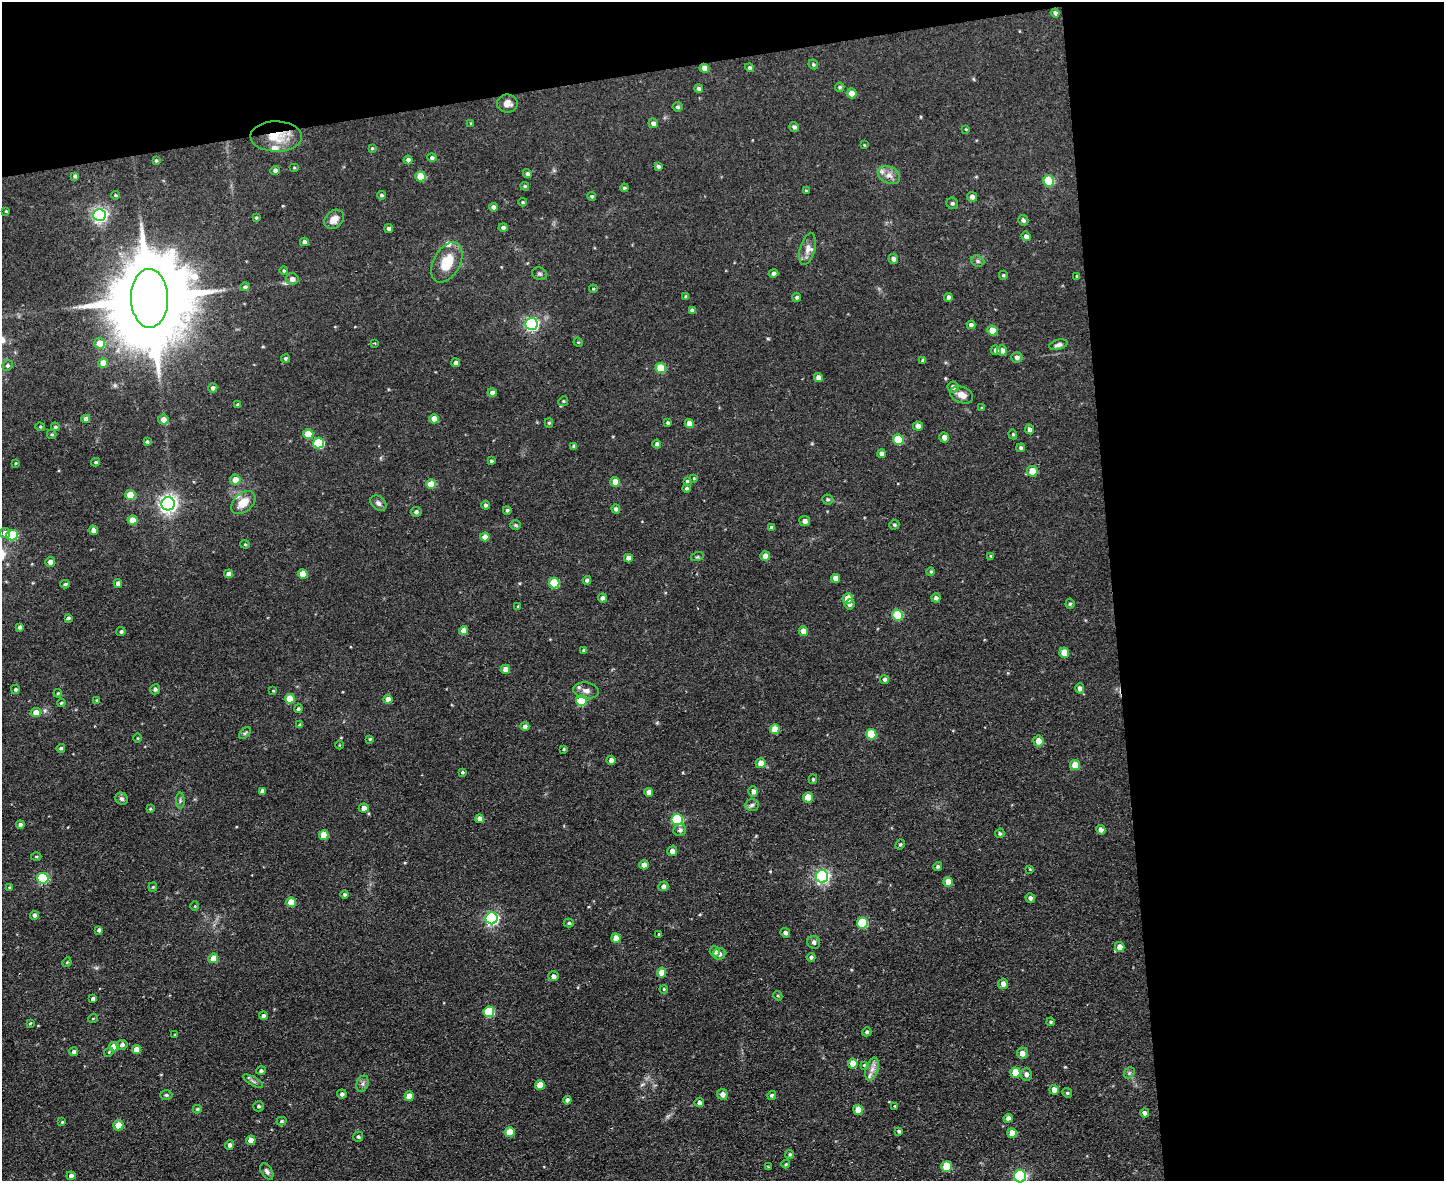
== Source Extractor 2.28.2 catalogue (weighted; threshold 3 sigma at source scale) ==
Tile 3 of 3 x 4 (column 3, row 1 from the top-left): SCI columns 3122-4563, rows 3539-4717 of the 4693 x 4717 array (HDU 1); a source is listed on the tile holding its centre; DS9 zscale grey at full resolution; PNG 1446 x 1183 px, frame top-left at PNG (2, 2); each listed source drawn as its Kron ellipse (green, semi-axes under 4 px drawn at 4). Shown black and unused: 29% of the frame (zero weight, under 2 of 3 exposures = <1% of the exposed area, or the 3 px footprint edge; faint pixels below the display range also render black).
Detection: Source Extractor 2.28.2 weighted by HDU 2 'WHT'; one run over the whole footprint, this tile lists its part. Background 0.0555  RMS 0.0087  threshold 0.039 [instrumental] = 3 sigma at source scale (4.5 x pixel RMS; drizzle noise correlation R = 1.50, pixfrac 1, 0.05/0.05 arcsec/px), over >= 5 px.
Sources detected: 307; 5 inside a brighter listed object's ellipse — not listed separately; the other 302 listed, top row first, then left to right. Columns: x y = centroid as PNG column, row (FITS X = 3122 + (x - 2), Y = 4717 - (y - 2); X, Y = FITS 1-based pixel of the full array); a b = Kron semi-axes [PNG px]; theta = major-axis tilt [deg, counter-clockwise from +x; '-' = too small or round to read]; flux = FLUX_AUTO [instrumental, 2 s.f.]
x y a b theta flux
1055 13 4 4 - 2.3
813 64 5 4 - 1.3
704 68 5 4 - 7.6
750 68 4 4 - 1.6
840 87 5 4 - 1.3
699 88 4 4 - 2.1
852 93 5 5 - 7.3
507 104 10 9 - 5.6
677 107 5 4 - 1.8
471 123 4 3 - 0.94
653 123 5 4 - 3.5
794 127 5 4 - 2.5
966 129 4 3 - 0.71
276 136 26 15 -1 21
864 145 3 3 - 0.67
372 148 4 4 - 1
432 158 5 4 - 1.7
156 160 4 3 - 1.1
408 160 4 4 - 3.1
658 166 4 3 - 2.1
294 168 5 3 - 0.79
275 170 5 4 - 2.4
527 174 4 4 - 1.9
889 175 12 8 -28 5.7
75 176 4 4 - 1.8
421 176 5 5 - 20
1049 181 5 5 - 45
525 186 4 3 - 1
624 188 4 3 - 1.4
806 191 3 3 - 1.2
115 195 4 3 - 0.87
381 195 4 4 - 1.4
592 196 4 4 - 1.3
972 197 5 4 - 3.4
523 202 4 3 - 1
952 203 6 5 - 1.7
494 207 4 4 - 2.9
6 211 3 3 - 0.82
100 215 6 6 - 240
256 218 3 3 - 1
334 219 11 8 43 8.1
1023 220 5 5 - 2
503 227 4 4 - 2.5
389 229 4 4 - 3.7
1026 236 5 4 - 3.1
304 242 4 4 - 3.6
807 249 16 7 75 5.7
893 259 5 4 - 3.5
978 261 7 5 -22 1.8
447 262 22 13 62 21
284 271 4 4 - 1.1
773 273 5 4 - 2.6
540 274 8 6 -30 1.8
1003 275 4 4 - 1.4
1077 276 4 2 - 0.66
292 279 6 6 - 4.7
245 287 5 4 - 1.9
593 289 4 3 - 0.81
686 297 4 4 - 1.5
797 297 4 4 - 1.9
948 297 4 4 - 2.5
149 298 29 18 -89 16000
692 311 4 4 - 3.4
531 324 6 6 - 180
971 325 4 4 - 2.6
992 331 5 4 - 14
578 342 5 4 - 0.86
99 343 5 5 - 11
375 343 3 2 - 1
1058 345 9 5 15 2.6
996 350 5 4 - 2.9
1002 350 5 5 - 4
1017 357 5 5 - 2.7
285 358 4 4 - 1.4
923 360 4 4 - 2.5
103 363 5 4 - 10
456 363 4 4 - 2.8
7 366 5 5 - 1.6
661 368 5 5 - 24
818 378 4 4 - 5.2
953 387 5 5 - 3.1
213 388 4 4 - 2.5
492 393 4 4 - 4.9
962 395 12 8 -22 7.2
563 401 5 4 - 1.2
238 405 4 4 - 2.3
982 408 4 4 - 1
86 419 4 4 - 4.9
434 419 4 4 - 9.8
163 420 5 5 - 6.1
549 423 5 4 - 1.2
668 423 3 3 - 1.3
689 423 4 4 - 8.2
918 426 5 4 - 4.5
40 427 5 4 - 1.1
55 427 4 3 - 1
1029 429 5 4 - 3.3
52 434 5 3 - 1.1
308 434 5 5 - 15
1013 434 5 4 - 1
944 437 5 4 - 5
898 439 5 5 - 30
147 442 4 3 - 1.4
319 443 5 5 - 42
657 444 4 4 - 2.2
574 446 4 4 - 2
1021 448 4 4 - 1.9
881 454 4 4 - 3.5
491 461 4 4 - 1.2
96 462 4 3 - 1.3
16 463 4 3 - 0.83
1032 471 5 5 - 13
694 478 4 3 - 0.79
235 480 5 5 - 8.9
687 481 4 3 - 1.1
615 482 5 5 - 11
431 484 5 4 - 16
686 488 4 4 - 1.6
130 495 5 5 - 22
828 499 5 5 - 1.6
243 502 14 9 41 13
378 503 9 6 -42 3
168 504 7 6 - 390
485 505 4 4 - 1.7
616 509 4 4 - 2.1
507 510 4 4 - 1.6
416 512 5 5 - 2.2
133 520 5 4 - 12
805 521 5 5 - 3.6
515 525 5 5 - 1.3
894 525 5 4 - 1.5
771 528 4 4 - 2.2
93 530 5 4 - 3.7
5 533 5 5 - 4.6
12 535 6 5 - 47
485 537 4 4 - 6.1
245 544 5 4 - 0.9
765 556 5 5 - 6.3
991 556 4 3 - 0.98
697 557 6 4 18 1.2
628 558 4 4 - 4.2
50 562 5 5 - 4.3
931 572 4 4 - 1.2
229 574 4 4 - 5.3
303 574 5 5 - 14
836 578 4 4 - 6.8
587 580 4 4 - 2.5
118 583 4 4 - 3.1
554 583 5 5 - 33
65 584 4 3 - 1.4
603 598 4 4 - 3.2
848 598 5 5 - 8.9
936 598 4 4 - 2.4
849 604 5 5 - 2.8
1070 604 5 4 - 1.3
518 606 3 3 - 0.87
898 615 5 5 - 35
68 618 4 3 - 1.6
20 627 4 4 - 2.1
121 631 4 4 - 1.5
464 631 5 4 - 6.5
803 631 5 4 - 7.5
584 650 4 3 - 1.4
1064 653 5 5 - 10
505 669 4 4 - 5.3
885 679 4 4 - 1.9
1080 688 5 4 - 3.6
15 689 4 4 - 1.5
155 689 5 5 - 2.6
273 691 4 3 - 0.79
586 691 12 8 -7 5
58 693 4 4 - 0.89
290 699 5 5 - 17
388 699 4 4 - 5.5
97 700 4 3 - 0.96
581 701 5 5 - 39
61 703 4 3 - 1.2
298 709 4 4 - 1.4
36 713 5 4 - 11
300 725 4 3 - 1.6
525 726 4 4 - 2.7
775 729 5 5 - 13
245 733 7 4 44 1.4
871 734 5 5 - 26
137 738 4 3 - 0.71
370 739 4 3 - 1.2
1038 741 5 5 - 7.9
339 745 4 3 - 0.69
61 748 4 4 - 1.5
564 749 3 3 - 0.94
611 760 4 4 - 3.6
761 763 5 5 - 8.9
1075 765 5 5 - 14
462 772 4 3 - 1.2
813 779 5 4 - 1.2
262 791 4 4 - 3.5
753 791 5 5 - 3.6
649 792 4 4 - 5.7
808 797 5 5 - 16
122 799 6 5 - 2.1
180 801 8 4 90 1.7
752 805 7 6 - 2
364 808 5 4 - 4.6
150 809 3 3 - 0.75
480 819 4 4 - 4.4
677 820 5 5 - 76
20 825 4 4 - 2.6
680 830 6 6 - 2.3
1101 830 5 4 - 3.4
1000 833 5 4 - 1.6
324 835 5 4 - 13
900 844 5 3 - 1.2
672 851 5 5 - 4.5
36 856 5 3 - 0.91
644 865 4 4 - 5.9
938 866 4 4 - 1.6
1030 869 4 3 - 0.77
822 876 6 6 - 190
43 878 5 5 - 66
948 882 5 5 - 11
663 886 5 4 - 2.8
9 887 4 3 - 0.98
153 887 4 4 - 0.92
345 894 4 4 - 1.4
1030 898 5 4 - 2.5
291 902 5 5 - 14
195 906 5 3 - 0.63
34 915 4 4 - 2.3
492 918 6 6 - 160
569 923 5 4 - 1.4
862 923 5 5 - 46
99 930 4 4 - 2.2
785 933 5 4 - 2.3
659 934 3 3 - 0.99
616 938 5 4 - 7.9
814 942 7 6 - 2.7
1120 947 5 5 - 8.1
715 951 5 5 - 3.8
719 954 6 5 - 3.4
811 957 4 4 - 1.8
213 958 5 4 - 12
67 962 5 4 - 0.79
662 973 5 4 - 9.9
553 976 5 5 - 3.4
1003 984 5 5 - 4.4
664 989 4 4 - 0.95
778 996 5 3 - 0.97
93 999 4 4 - 2.8
489 1012 5 5 - 42
263 1016 4 4 - 2
93 1018 5 3 - 0.77
1051 1022 4 3 - 1.1
30 1023 4 3 - 0.81
867 1032 5 4 - 1.7
175 1035 4 3 - 0.83
122 1045 5 5 - 3.1
114 1047 5 4 - 12
136 1049 4 4 - 6.8
74 1052 4 4 - 2.1
109 1052 5 4 - 1.1
1022 1053 5 5 - 5.9
853 1064 5 5 - 10
864 1065 3 3 - 0.73
872 1069 12 6 71 4.8
261 1070 4 4 - 1.8
1015 1073 5 5 - 17
1129 1073 6 4 47 1.5
1026 1074 6 5 - 3.4
253 1081 11 3 -30 2
362 1084 8 6 72 2.6
540 1085 5 5 - 14
1054 1090 5 4 - 5.7
1067 1093 5 4 - 1.2
342 1094 4 4 - 2.6
722 1094 5 5 - 4.9
166 1095 6 5 - 1.5
772 1095 5 4 - 1.7
409 1096 5 4 - 7.8
567 1100 4 4 - 2.3
699 1103 5 4 - 3.2
259 1106 5 5 - 1.6
895 1106 3 3 - 0.72
197 1109 4 4 - 1.5
858 1110 5 5 - 15
1145 1113 4 4 - 3.1
1008 1118 4 4 - 3.6
281 1121 5 4 - 1.4
62 1122 3 3 - 0.7
118 1125 5 5 - 16
899 1131 4 4 - 1.7
510 1132 5 5 - 16
1012 1133 5 4 - 11
358 1137 5 5 - 1.5
251 1140 4 4 - 8.1
230 1145 4 4 - 3.2
790 1154 4 4 - 1.3
786 1164 4 3 - 1.2
946 1166 5 5 - 29
768 1167 4 3 - 0.93
267 1171 9 5 -59 2.7
71 1176 4 4 - 4.1
1020 1176 6 6 - 110
Overlapping masked pixels (flux is a lower limit): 2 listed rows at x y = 704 68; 276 136
Isophote crosses this tile's border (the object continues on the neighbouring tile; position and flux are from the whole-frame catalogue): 1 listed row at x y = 1020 1176